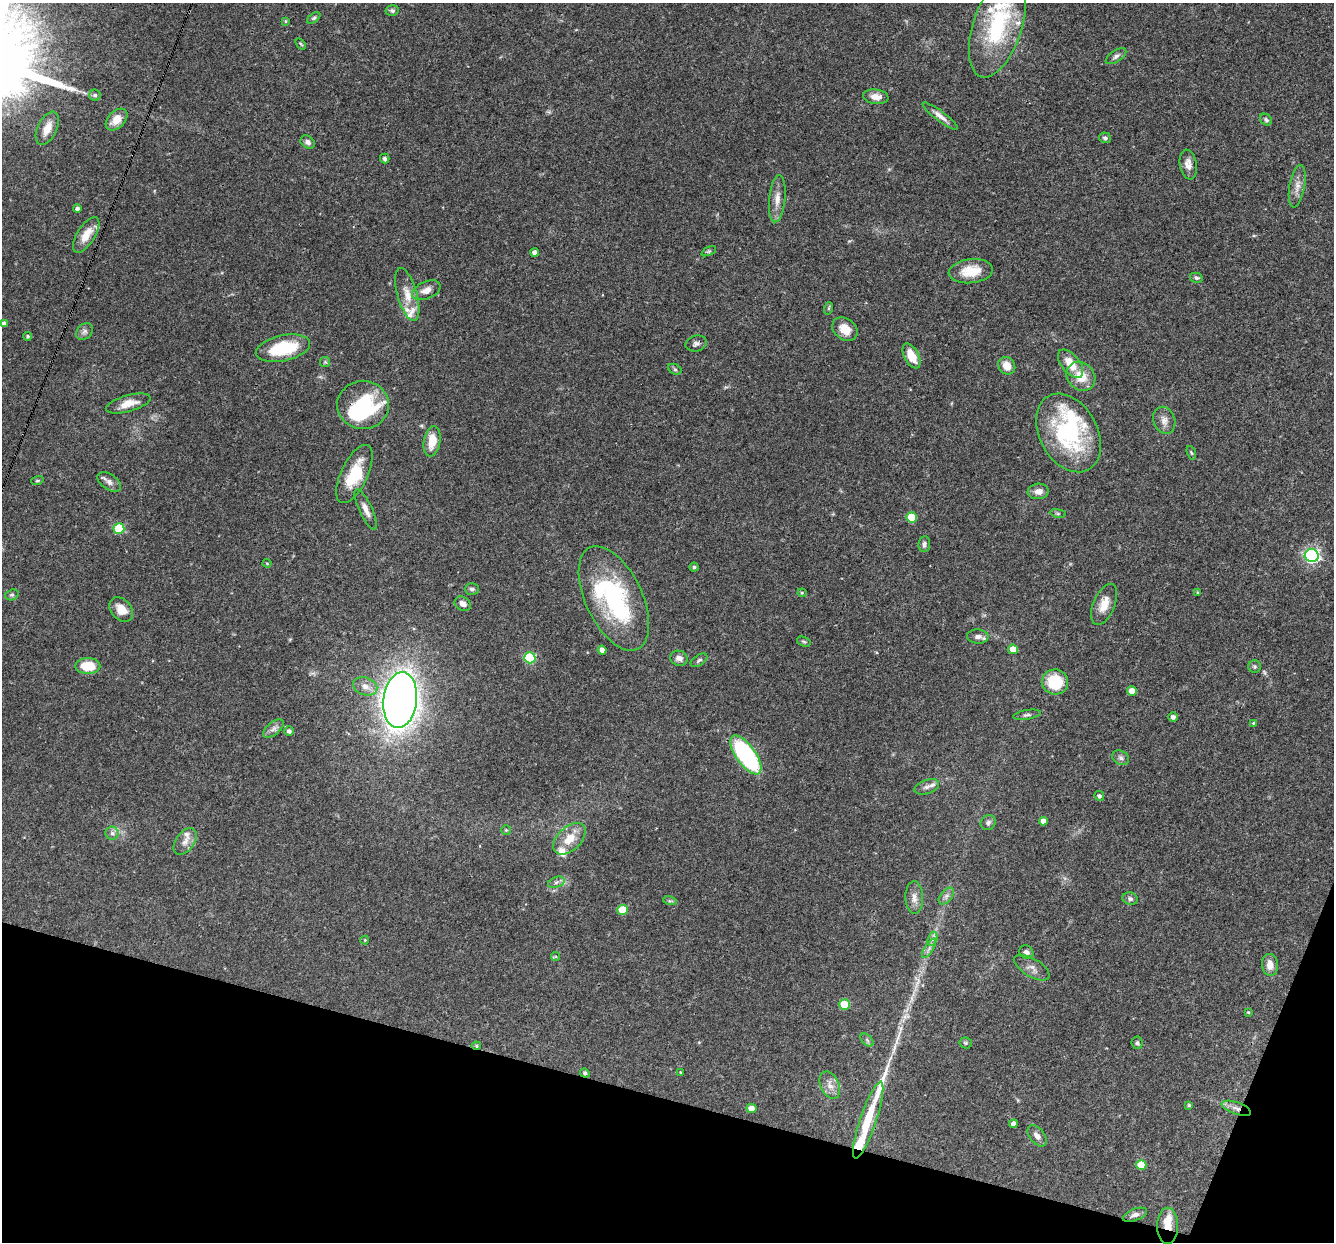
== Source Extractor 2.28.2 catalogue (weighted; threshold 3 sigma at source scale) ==
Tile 15 of 4 x 4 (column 3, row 4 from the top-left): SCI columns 2667-3998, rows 258-1497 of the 5331 x 5348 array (HDU 1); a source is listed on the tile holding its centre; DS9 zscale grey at full resolution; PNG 1336 x 1244 px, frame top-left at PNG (2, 3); each listed source drawn as its Kron ellipse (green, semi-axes under 4 px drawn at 4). Shown black and unused: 13% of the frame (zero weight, under 3 of 4 exposures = <1% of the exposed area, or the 3 px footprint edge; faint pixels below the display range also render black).
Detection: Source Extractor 2.28.2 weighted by HDU 2 'WHT'; one run over the whole footprint, this tile lists its part. Background 0.0576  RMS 0.0032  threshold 0.0146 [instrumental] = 3 sigma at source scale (4.5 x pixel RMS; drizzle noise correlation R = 1.50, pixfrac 1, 0.05/0.05 arcsec/px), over >= 5 px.
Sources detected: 139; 4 inside a brighter object's white glare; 1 long thin detection or spike segment (spike, bleed or trail) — neither listed nor drawn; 10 inside a brighter listed object's ellipse — not listed separately; the other 124 listed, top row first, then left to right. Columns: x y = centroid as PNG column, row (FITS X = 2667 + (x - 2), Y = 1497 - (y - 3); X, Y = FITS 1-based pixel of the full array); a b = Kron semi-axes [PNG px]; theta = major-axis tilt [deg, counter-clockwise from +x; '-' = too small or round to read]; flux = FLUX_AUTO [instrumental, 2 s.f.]
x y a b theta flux
392 11 6 5 - 0.73
314 18 7 4 37 0.57
285 21 4 3 - 0.33
997 26 54 24 72 30
301 44 6 3 -53 0.36
1116 56 11 5 33 1.1
95 95 5 5 - 0.66
876 97 12 7 -8 2.8
940 116 21 5 -37 2.2
116 120 13 8 46 4
1266 120 7 5 -42 0.63
47 128 18 9 65 4.5
1105 138 6 5 - 0.7
308 142 8 6 -36 1
385 159 5 5 - 0.77
1188 164 15 8 -79 2.3
1297 186 21 7 80 2.7
777 199 23 8 85 3.2
77 209 4 4 - 0.98
86 235 20 9 58 4.7
709 251 8 4 26 0.5
535 253 4 4 - 1.5
971 271 22 12 6 6.9
1196 278 6 5 - 0.79
426 290 15 8 23 2.7
407 294 27 10 -74 4.7
829 308 6 4 72 0.44
4 324 4 4 - 1.2
845 329 14 10 -36 4.4
85 331 9 7 46 1.2
27 336 4 4 - 0.53
696 344 11 7 15 1.1
283 348 27 13 12 16
911 356 14 7 -63 5.2
325 362 5 5 - 0.45
1070 364 17 8 -51 5.3
1007 366 9 8 - 3.6
675 369 7 5 -29 0.61
1081 376 15 13 -47 6.2
128 403 23 8 15 3.9
363 405 26 24 0 25
1164 420 14 10 -69 2.3
1068 433 42 29 -61 40
432 441 15 8 80 5.9
1191 453 7 4 -70 0.45
354 474 31 13 64 11
37 481 6 4 16 0.43
109 482 13 7 -34 1.6
1038 491 10 7 6 2.2
366 509 22 6 -64 2.3
1058 513 8 4 -8 0.53
911 517 5 5 - 9.4
119 528 5 5 - 16
924 544 8 6 82 0.93
1312 556 7 6 - 73
267 563 4 4 - 0.33
694 567 4 4 - 0.45
472 589 7 6 - 0.82
1198 592 4 3 - 0.32
802 593 4 4 - 0.37
12 595 7 5 19 0.62
614 598 56 28 -64 40
463 604 8 6 -33 2
1104 604 22 10 67 4.4
121 609 14 10 -49 3.9
978 637 10 7 -3 1.6
804 642 7 4 -18 0.54
1013 649 5 4 - 4.3
602 650 4 4 - 2.3
530 658 6 5 - 23
679 658 9 7 -16 1.7
699 660 9 5 33 0.74
88 666 12 8 -1 8
1254 667 6 6 - 0.6
1055 682 13 12 - 12
365 686 12 8 -20 2.5
1132 691 5 4 - 3.2
400 700 28 16 83 400
1027 715 14 4 10 0.89
1173 717 4 4 - 1.1
1253 723 3 3 - 0.37
273 729 12 6 39 1.4
289 731 5 4 - 1
746 755 23 10 -54 47
1121 758 9 7 -32 1.1
927 787 13 6 19 1.6
1099 796 5 4 - 0.87
1043 821 4 4 - 2.2
988 823 8 7 - 1
506 830 5 5 - 0.41
112 833 6 6 - 0.99
569 839 19 11 43 5.9
185 841 15 9 54 2.5
556 882 9 5 20 0.99
946 896 10 5 50 1.2
914 897 16 9 -88 2.4
1130 899 7 6 - 0.91
670 901 7 4 -17 0.52
623 910 5 5 - 9.9
932 939 7 4 71 0.95
365 940 4 4 - 0.31
929 948 11 4 57 1.1
1026 952 7 6 - 1.3
556 957 4 4 - 0.4
1270 965 11 8 -83 2.8
1032 968 20 9 -31 2.2
845 1004 5 5 - 11
1248 1012 4 3 - 0.31
867 1040 8 4 -46 0.74
966 1043 6 5 - 0.55
1137 1043 6 5 - 0.56
476 1046 4 4 - 0.42
680 1072 3 3 - 0.31
585 1073 5 4 - 0.77
830 1085 14 9 -65 2.5
1189 1105 4 4 - 0.43
751 1108 5 4 - 2.7
1236 1108 15 6 -19 2.1
868 1120 40 8 71 13
1013 1124 4 4 - 1.5
1037 1136 12 7 -51 1.8
1141 1165 5 5 - 7.4
1135 1215 13 6 21 1.5
1168 1226 18 10 90 3.9
Overlapping masked pixels (flux is a lower limit): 4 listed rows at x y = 476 1046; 1236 1108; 868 1120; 1168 1226
Isophote crosses this tile's border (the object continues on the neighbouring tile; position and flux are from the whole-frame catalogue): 1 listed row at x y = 997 26